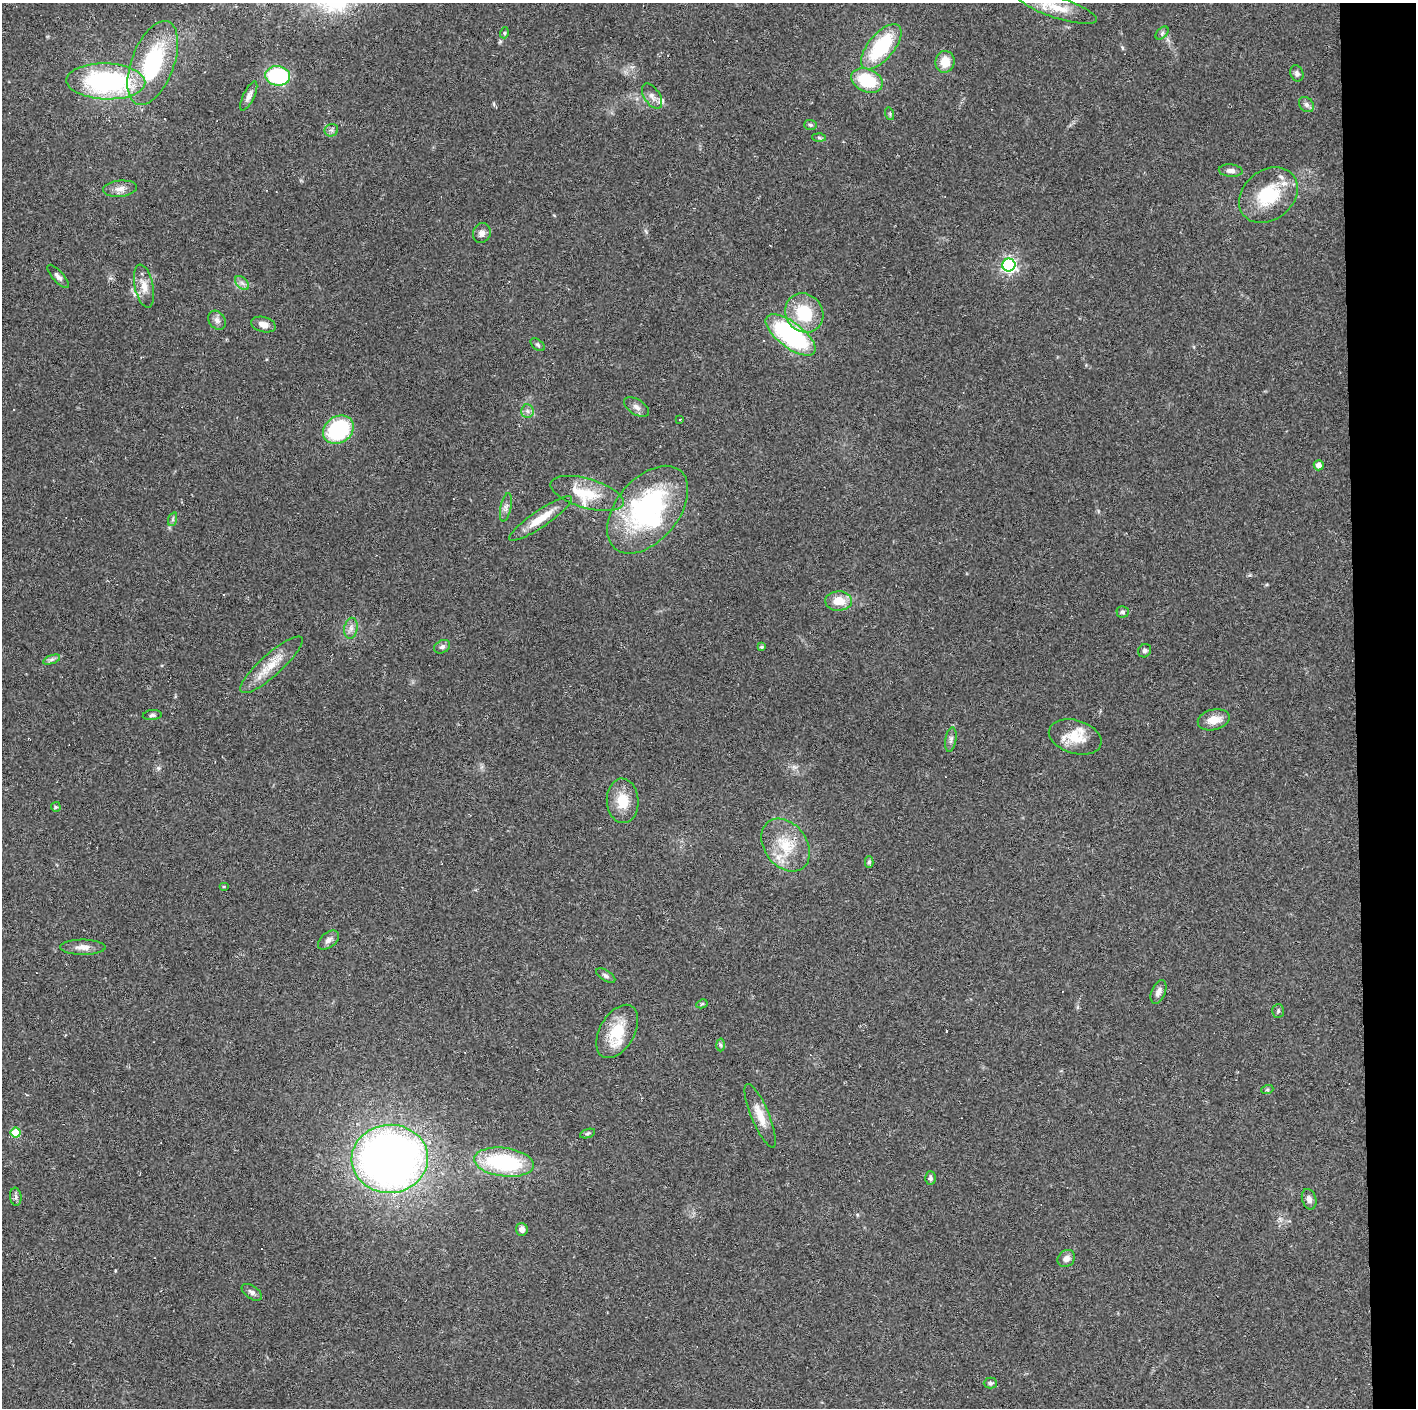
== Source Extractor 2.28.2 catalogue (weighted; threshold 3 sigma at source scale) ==
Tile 6 of 3 x 3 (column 3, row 2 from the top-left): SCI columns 2830-4243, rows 1407-2812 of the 4243 x 4220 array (HDU 1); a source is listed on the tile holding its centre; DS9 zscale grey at full resolution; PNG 1418 x 1410 px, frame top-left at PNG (2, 3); each listed source drawn as its Kron ellipse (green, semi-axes under 4 px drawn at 4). Shown black and unused: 4% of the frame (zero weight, under 2 of 3 exposures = <1% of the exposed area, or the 3 px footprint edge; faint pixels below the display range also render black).
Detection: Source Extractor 2.28.2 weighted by HDU 2 'WHT'; one run over the whole footprint, this tile lists its part. Background 0.0866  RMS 0.0065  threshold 0.0292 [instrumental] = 3 sigma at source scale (4.5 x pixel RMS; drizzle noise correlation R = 1.50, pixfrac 1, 0.05/0.05 arcsec/px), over >= 5 px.
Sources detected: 91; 1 inside a brighter object's white glare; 8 cosmic-ray / hot-pixel residue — neither listed nor drawn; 4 inside a brighter listed object's ellipse — not listed separately; the other 78 listed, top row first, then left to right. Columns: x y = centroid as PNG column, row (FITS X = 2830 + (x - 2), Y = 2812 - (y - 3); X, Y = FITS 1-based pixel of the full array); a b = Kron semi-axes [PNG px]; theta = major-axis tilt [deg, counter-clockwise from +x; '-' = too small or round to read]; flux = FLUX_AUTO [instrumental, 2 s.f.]
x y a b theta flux
1057 8 42 10 -18 17
504 33 5 3 - 0.8
1162 33 8 4 46 1.4
881 47 27 13 50 47
945 62 11 9 83 9.5
153 63 44 21 69 63
1297 73 8 6 -68 1.9
278 76 12 9 -7 55
867 80 16 11 -23 29
106 81 39 18 -2 110
249 96 16 5 64 2.9
652 96 14 7 -57 3.8
1306 105 8 6 -46 2.2
890 114 6 4 -72 0.89
811 125 6 5 - 1.2
331 130 7 6 - 1.8
819 138 6 4 -2 1.1
1231 171 12 6 -4 2.9
120 189 17 8 6 4.9
1268 195 32 24 39 32
482 233 10 8 69 3.3
1009 265 6 6 - 180
58 276 15 5 -48 2.6
242 283 8 5 -45 2.3
144 286 22 9 -78 7.2
804 313 20 18 -51 29
217 320 10 8 -52 2.9
263 324 12 7 -14 4.8
791 335 30 12 -37 98
538 345 8 5 -38 1.3
637 407 14 7 -32 3.3
527 411 7 6 - 2.2
680 419 4 2 - 0.53
338 430 16 13 33 51
1319 465 5 5 - 4.1
587 493 38 14 -16 19
506 507 14 5 78 2.6
648 510 51 31 50 110
541 518 37 8 34 14
173 519 7 4 72 1.2
839 601 13 9 1 11
1123 612 6 6 - 1.5
351 628 10 6 81 3.2
442 647 8 6 28 2
762 647 4 3 - 0.93
1145 651 7 6 - 1.6
52 659 9 4 19 1.6
271 665 41 11 42 15
152 715 9 5 6 1.5
1214 720 16 10 14 9.3
1075 737 27 16 -17 16
951 740 12 5 80 2.2
623 801 22 16 -86 14
56 807 5 5 - 0.87
786 845 29 21 -53 24
869 862 6 4 89 1.2
224 887 5 3 - 0.7
328 940 12 7 38 3.1
83 947 22 7 -1 5.1
606 976 11 5 -33 1.8
1158 992 12 7 67 3.4
702 1004 6 4 28 0.81
1278 1011 7 5 87 1.2
617 1031 29 17 60 22
720 1045 6 4 -88 1.1
1267 1090 6 4 19 0.93
760 1116 34 9 -67 11
16 1133 5 5 - 22
587 1134 8 3 19 1
390 1159 38 34 4 500
504 1162 30 14 -7 64
930 1178 6 5 - 1.6
16 1197 9 5 -85 1.7
1309 1199 10 7 -72 3.1
522 1229 6 6 - 3.6
1066 1259 9 8 - 3.6
252 1292 11 6 -35 2.2
990 1383 6 5 - 1.3